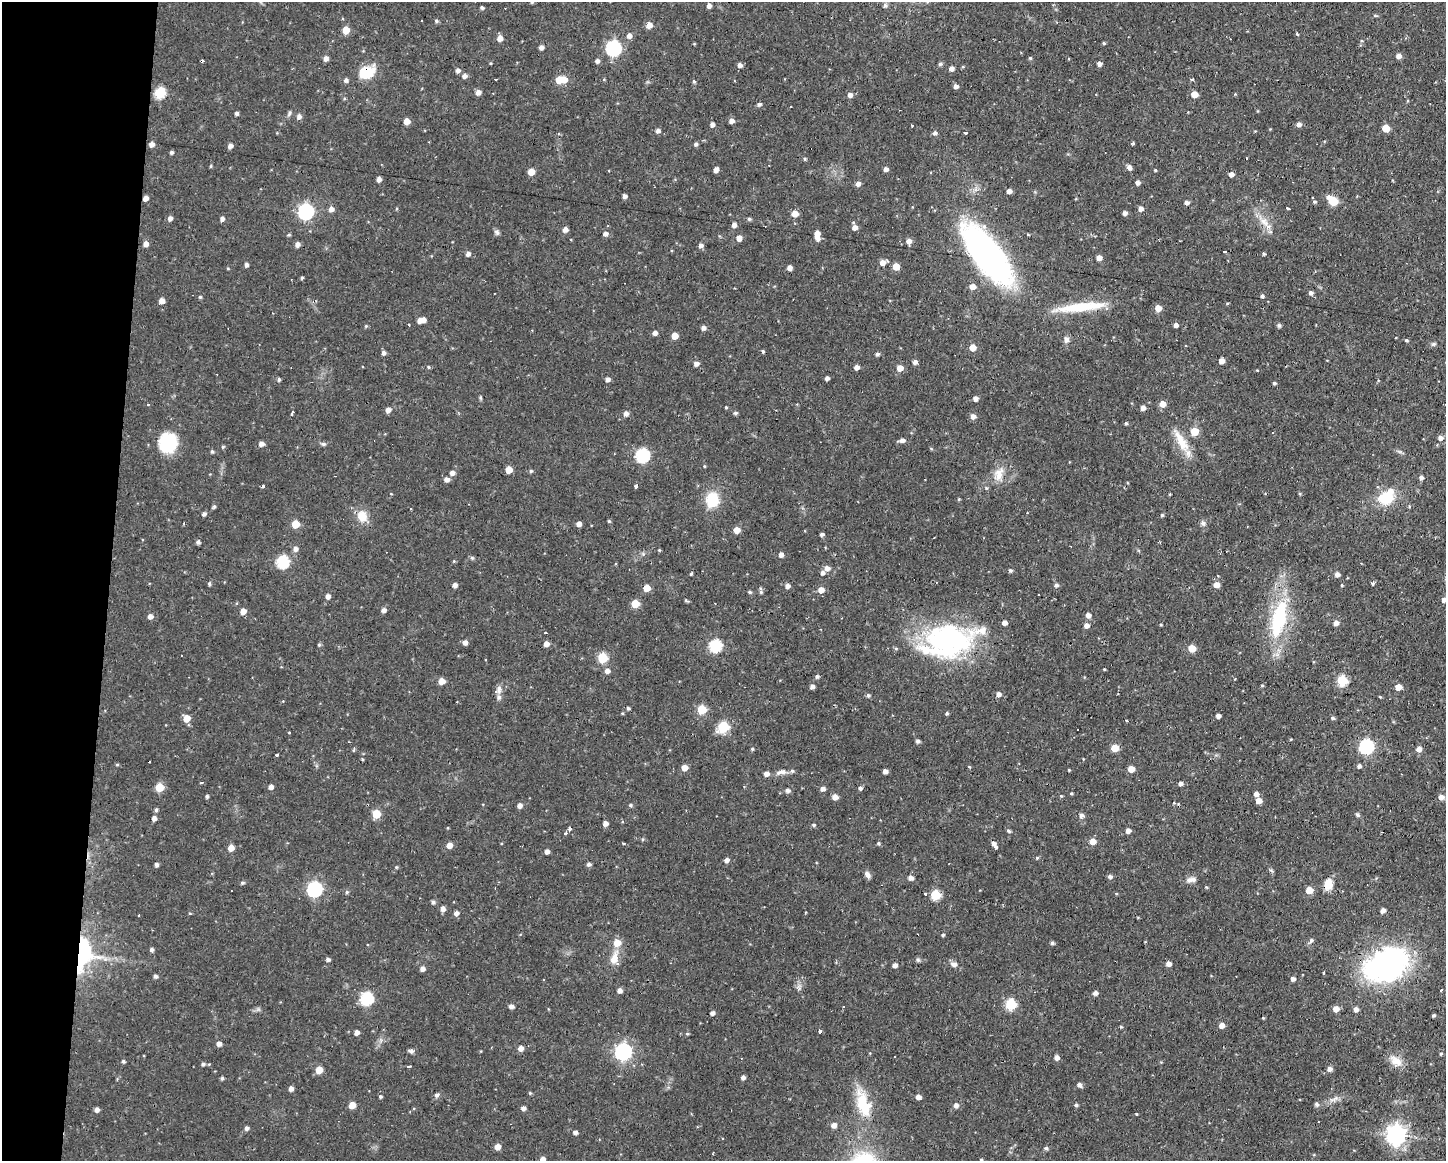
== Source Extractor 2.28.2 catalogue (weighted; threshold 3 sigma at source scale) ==
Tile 7 of 3 x 4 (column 1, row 3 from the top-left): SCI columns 107-1550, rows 1160-2318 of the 4658 x 4636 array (HDU 1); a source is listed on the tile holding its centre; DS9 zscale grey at full resolution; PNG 1448 x 1163 px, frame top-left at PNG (2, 2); no overlay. Shown black and unused: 7% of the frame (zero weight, under 2 of 3 exposures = <1% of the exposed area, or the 3 px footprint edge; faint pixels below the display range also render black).
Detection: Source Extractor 2.28.2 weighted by HDU 2 'WHT'; one run over the whole footprint, this tile lists its part. Background 0.108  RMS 0.0061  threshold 0.0276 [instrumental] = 3 sigma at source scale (4.5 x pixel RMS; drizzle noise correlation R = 1.50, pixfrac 1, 0.05/0.05 arcsec/px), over >= 5 px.
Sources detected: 413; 1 inside a brighter object's white glare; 13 cosmic-ray / hot-pixel residue — not listed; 9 inside a brighter listed object's ellipse — not listed separately; the other 390 listed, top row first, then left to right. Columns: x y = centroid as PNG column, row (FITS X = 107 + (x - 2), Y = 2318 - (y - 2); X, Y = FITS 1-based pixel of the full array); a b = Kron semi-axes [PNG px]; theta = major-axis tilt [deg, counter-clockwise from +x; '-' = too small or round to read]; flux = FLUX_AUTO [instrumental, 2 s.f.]
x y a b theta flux
532 2 4 4 - 0.63
885 5 6 6 - 1.7
709 6 5 5 - 2.4
482 8 4 3 - 1.1
1375 16 6 4 -1 0.73
436 21 5 5 - 1.1
649 25 5 5 - 5.4
346 30 5 5 - 10
1297 34 3 3 - 3.6
629 36 6 5 - 3
500 38 5 5 - 4.4
1104 43 4 3 - 0.77
541 47 4 4 - 2.5
613 48 7 7 - 110
1399 56 5 5 - 3.4
326 58 5 5 - 2.7
1030 58 4 4 - 0.8
597 61 5 5 - 2
1099 63 4 4 - 2.7
940 64 5 4 - 1.1
740 65 5 5 - 2.1
951 68 5 5 - 2.7
458 70 5 5 - 2.3
367 73 19 13 20 16
464 76 5 5 - 2.8
495 79 4 2 - 1.2
346 80 5 5 - 1.8
559 80 6 6 - 10
694 82 4 4 - 0.92
956 86 5 4 - 2.5
478 92 5 5 - 3.3
160 93 6 5 - 41
1194 94 5 5 - 7.1
850 95 5 5 - 2.5
759 104 5 4 - 1.8
236 113 4 4 - 1.5
289 114 9 4 55 1.2
299 116 6 5 - 2.4
407 121 5 5 - 6
731 121 5 4 - 2.9
712 124 5 4 - 2.6
1299 124 5 5 - 2.6
912 125 3 2 - 0.93
1386 128 5 5 - 11
658 131 5 5 - 2
935 133 5 5 - 1.6
965 133 3 3 - 1.7
1132 143 4 3 - 1.1
151 144 4 4 - 3.6
696 144 4 4 - 1.4
230 146 5 4 - 2.9
171 152 4 3 - 1.4
1247 158 2 2 - 0.68
804 159 5 4 - 0.85
211 166 5 3 - 0.59
1129 167 6 5 - 2.7
885 169 4 4 - 2.5
716 170 5 4 - 2.9
1155 170 4 3 - 0.62
531 172 5 5 - 7.8
1231 174 4 4 - 3.2
379 179 4 4 - 3
1138 183 4 4 - 2.1
858 184 5 5 - 3
1009 191 4 4 - 3.2
624 196 4 4 - 2.4
1328 197 5 5 - 2
145 198 5 4 - 3.5
1333 201 6 5 - 25
1187 202 4 4 - 2.8
1314 202 4 4 - 0.94
1288 208 4 3 - 2.1
331 209 5 5 - 2.7
396 209 4 3 - 0.52
1141 209 5 5 - 2.9
306 211 7 6 - 140
1125 213 4 4 - 2.3
795 214 5 5 - 6.9
170 218 5 4 - 2.3
222 219 5 4 - 2
749 219 4 4 - 1.1
1264 222 17 9 -45 6.8
734 225 5 4 - 2.9
855 227 5 5 - 3.2
565 229 5 5 - 3.1
497 232 8 6 -68 1.5
817 233 5 4 - 3.9
605 234 5 5 - 2.3
289 235 4 4 - 0.82
739 238 5 5 - 4.7
817 238 6 5 - 3.6
909 241 6 5 - 3.2
146 244 5 5 - 3.3
297 244 5 5 - 2.8
701 245 5 5 - 2.1
1224 251 3 3 - 1.7
468 254 5 5 - 2.2
1263 254 4 4 - 0.83
987 255 50 19 -52 250
1099 258 5 5 - 3.8
883 262 6 5 - 4
246 265 4 4 - 1.9
896 266 5 5 - 9.3
789 268 4 4 - 2.8
302 278 4 3 - 0.83
972 287 6 5 - 4.4
1311 293 5 5 - 1.7
1262 296 4 4 - 1.3
200 297 4 4 - 0.79
162 301 5 5 - 3.6
1227 303 4 3 - 0.64
1080 307 66 10 7 27
1158 308 5 5 - 5.7
423 320 5 5 - 3.6
409 324 3 3 - 0.89
1176 325 4 4 - 2.3
1279 325 7 4 -63 1.1
366 326 4 4 - 0.78
703 328 4 4 - 2.4
655 333 4 4 - 2.7
675 336 5 5 - 7.9
1066 340 9 7 89 2.4
1406 340 5 4 - 0.89
1433 344 7 5 26 1.1
973 347 5 5 - 7.2
763 351 4 3 - 0.91
384 353 5 5 - 2
877 354 4 4 - 1.5
1221 361 4 4 - 4.2
915 362 4 4 - 2.8
696 364 6 5 - 2.6
428 367 5 4 - 0.68
856 367 5 5 - 2.7
900 368 5 5 - 5.7
827 378 4 4 - 1.9
279 379 5 4 - 1
607 379 5 4 - 2.3
1274 383 4 3 - 1
481 398 6 4 -71 0.73
975 399 5 4 - 3
148 404 3 3 - 0.66
1163 404 6 5 - 5.4
726 407 4 3 - 0.63
1143 408 5 5 - 2.9
388 410 5 5 - 3.3
292 413 6 3 65 1.3
735 413 5 4 - 1.2
626 414 5 5 - 2.9
973 416 6 5 - 3
1126 423 4 4 - 0.9
1194 431 5 5 - 15
1440 438 6 5 - 2.8
902 440 6 4 7 2.6
1181 441 36 10 -60 13
168 443 21 18 73 27
261 444 5 5 - 3
323 444 7 5 -19 1.2
223 447 4 4 - 0.85
212 452 5 4 - 0.96
642 455 7 6 - 80
704 466 4 3 - 0.49
509 470 5 5 - 8.4
531 471 4 4 - 0.98
452 473 5 5 - 2.8
999 474 22 13 73 9.1
1421 477 5 5 - 1.8
447 479 5 5 - 3.5
263 486 3 3 - 4.7
636 486 4 3 - 1.3
1300 494 5 3 - 0.62
1386 498 15 12 5 21
959 499 4 4 - 0.61
712 500 15 14 - 18
214 506 5 4 - 1.1
204 514 5 4 - 1.7
1162 515 4 4 - 0.8
362 516 12 11 - 9.1
609 521 5 4 - 0.69
1203 523 7 6 - 1.7
295 524 6 6 - 11
579 524 5 4 - 3
737 530 5 5 - 6.7
822 534 4 3 - 1.7
198 542 5 5 - 1.6
295 549 6 5 - 2.7
659 550 4 3 - 0.61
781 554 5 4 - 2.6
472 558 6 4 -44 0.88
454 561 4 3 - 0.59
282 562 6 6 - 59
827 568 5 5 - 3.5
1011 571 5 5 - 0.98
691 573 5 3 - 0.81
822 573 5 5 - 2
1337 574 5 5 - 2.6
209 583 5 4 - 0.96
1373 583 4 3 - 2
455 585 4 4 - 2.9
1056 585 5 5 - 1.6
1216 585 5 5 - 5.1
1342 585 4 3 - 0.56
787 586 5 5 - 2.5
647 588 5 5 - 9.4
821 590 5 5 - 5.3
750 592 5 4 - 0.96
761 592 6 5 - 0.97
328 596 5 5 - 2.8
1444 600 5 4 - 2.5
635 604 5 5 - 13
383 610 5 5 - 2.4
243 611 5 5 - 4.8
1088 615 5 5 - 3
150 616 5 5 - 3
1279 619 40 14 77 52
1004 623 4 4 - 2.8
1336 623 7 6 - 2.1
1161 624 3 3 - 0.63
1086 625 5 5 - 2.8
947 640 58 40 10 110
465 642 5 4 - 2.8
546 644 5 5 - 3.7
319 645 5 4 - 0.8
715 646 6 6 - 58
1192 648 5 5 - 12
602 658 6 5 - 28
1104 669 3 3 - 0.58
607 671 6 5 - 2.7
817 676 5 4 - 1.2
442 681 6 5 - 5.3
1342 681 6 5 - 39
1262 685 4 4 - 0.69
812 686 4 4 - 2.3
1398 687 5 5 - 5.9
499 689 13 7 -85 3.3
998 694 5 5 - 2.6
868 695 5 5 - 1.1
628 708 4 4 - 1
702 710 5 5 - 21
947 713 5 4 - 0.84
1218 716 4 4 - 2.6
187 718 6 5 - 8.4
1332 718 5 5 - 1.2
1126 721 3 2 - 0.68
723 727 6 6 - 38
1078 729 3 3 - 0.97
289 733 3 2 - 0.5
1291 739 3 3 - 0.47
918 741 5 4 - 1.6
1366 746 7 6 - 110
1115 748 5 5 - 12
752 749 4 3 - 0.88
1419 749 5 5 - 3.6
277 755 4 3 - 4.3
362 759 4 3 - 0.65
117 764 5 3 - 0.7
1359 766 5 5 - 1.7
684 768 5 5 - 5.3
1131 769 5 5 - 6.8
1069 770 3 3 - 0.53
885 771 4 4 - 2.6
781 772 16 7 11 3.5
201 783 4 3 - 0.83
1180 783 5 4 - 1.9
159 787 5 5 - 18
271 787 4 4 - 2.8
860 788 5 5 - 1.4
823 789 5 4 - 2.6
787 790 6 5 - 2
1071 793 3 3 - 0.72
1256 794 5 5 - 2.5
207 796 4 3 - 1.1
835 797 5 5 - 4.1
1441 797 7 6 - 3.6
1259 801 5 5 - 4.8
630 805 4 4 - 1.1
519 806 5 4 - 2.7
156 810 5 4 - 1.1
376 814 5 5 - 18
1357 814 6 5 - 0.96
1081 816 5 5 - 2.6
154 818 5 4 - 2.8
605 823 5 5 - 2.9
813 825 5 4 - 0.96
569 829 4 3 - 2.3
1009 831 5 4 - 1.1
1128 831 5 5 - 3
565 833 3 3 - 3.1
1093 841 5 5 - 5.9
623 843 3 3 - 0.79
878 843 4 4 - 1.1
993 843 5 5 - 2.1
449 845 5 5 - 4.7
231 848 5 5 - 5.9
996 848 3 3 - 1.5
547 851 4 4 - 2.5
1037 858 5 4 - 0.82
726 860 5 4 - 2.4
156 864 4 4 - 1.6
589 864 4 4 - 2
396 867 4 4 - 0.64
1271 871 7 4 -43 0.93
867 874 9 6 -57 2.2
1110 876 5 5 - 1.8
911 878 5 5 - 2.6
1191 880 14 6 6 3.1
242 883 5 4 - 1.1
1328 884 12 9 77 8.1
1206 887 4 4 - 0.53
314 889 7 6 - 120
1309 890 5 5 - 8.6
347 892 5 4 - 0.89
925 893 3 3 - 1.3
935 895 6 6 - 22
433 902 5 4 - 1.6
442 909 6 5 - 3.1
1383 910 5 4 - 2.8
456 913 5 5 - 2.6
1138 917 4 3 - 0.45
943 935 4 4 - 0.88
1311 940 7 5 72 1.3
617 943 6 6 - 8.5
1052 943 4 4 - 1.3
152 949 5 4 - 1.5
84 954 41 22 84 54
614 958 21 10 74 7.9
328 959 5 4 - 1.6
918 960 5 5 - 1.1
954 964 9 7 -18 2.5
1168 964 5 5 - 3.2
895 965 5 4 - 2.9
1387 965 52 35 23 130
422 969 5 5 - 3
155 976 4 4 - 1.7
1293 979 5 4 - 2.2
543 980 3 3 - 0.95
799 988 9 5 -75 1.8
620 990 5 5 - 2.6
1441 990 4 2 - 0.59
1095 993 5 4 - 2.5
366 998 6 6 - 68
1010 1004 6 6 - 41
511 1006 5 4 - 2.5
1336 1009 5 5 - 4.6
1356 1009 5 5 - 2.8
712 1013 4 4 - 2.2
1434 1015 3 3 - 0.9
1263 1018 3 3 - 0.57
1221 1025 5 5 - 3.7
1121 1027 4 4 - 0.69
820 1031 3 3 - 4
356 1032 4 4 - 3
687 1034 5 4 - 0.76
219 1044 5 5 - 3
520 1048 5 5 - 3.4
411 1051 8 5 -19 1.5
623 1051 7 7 - 190
1441 1054 4 4 - 0.74
1057 1058 5 5 - 2.9
123 1061 5 4 - 1.1
1396 1061 19 11 -42 7
203 1064 5 4 - 1.2
409 1066 4 3 - 1.6
1329 1069 5 5 - 2.5
319 1070 5 5 - 8.7
743 1077 4 4 - 2.2
222 1078 5 4 - 1.1
1079 1085 6 4 -32 2.3
291 1088 5 4 - 2.7
530 1093 4 4 - 0.66
437 1095 7 6 - 1.4
380 1097 4 4 - 0.93
918 1097 6 4 -41 3.3
1334 1099 13 6 22 3.1
863 1104 44 15 -76 23
1316 1104 5 4 - 1.4
352 1105 5 5 - 9
956 1105 6 5 - 2.5
1076 1105 4 4 - 1.1
523 1108 4 4 - 2.3
97 1110 4 4 - 2.6
1136 1114 3 2 - 0.71
1318 1122 2 2 - 0.45
834 1125 5 5 - 3.2
246 1128 5 4 - 1.8
575 1132 4 4 - 1.9
1396 1134 7 7 - 350
497 1147 5 5 - 6.2
1046 1148 5 4 - 1.4
542 1159 5 5 - 3.3
981 1160 5 3 - 0.6
Overlapping masked pixels (flux is a lower limit): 4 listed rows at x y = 367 73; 145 198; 1328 884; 84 954
Isophote crosses this tile's border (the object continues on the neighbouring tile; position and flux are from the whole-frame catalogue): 4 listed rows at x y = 532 2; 1444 600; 1441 797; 542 1159